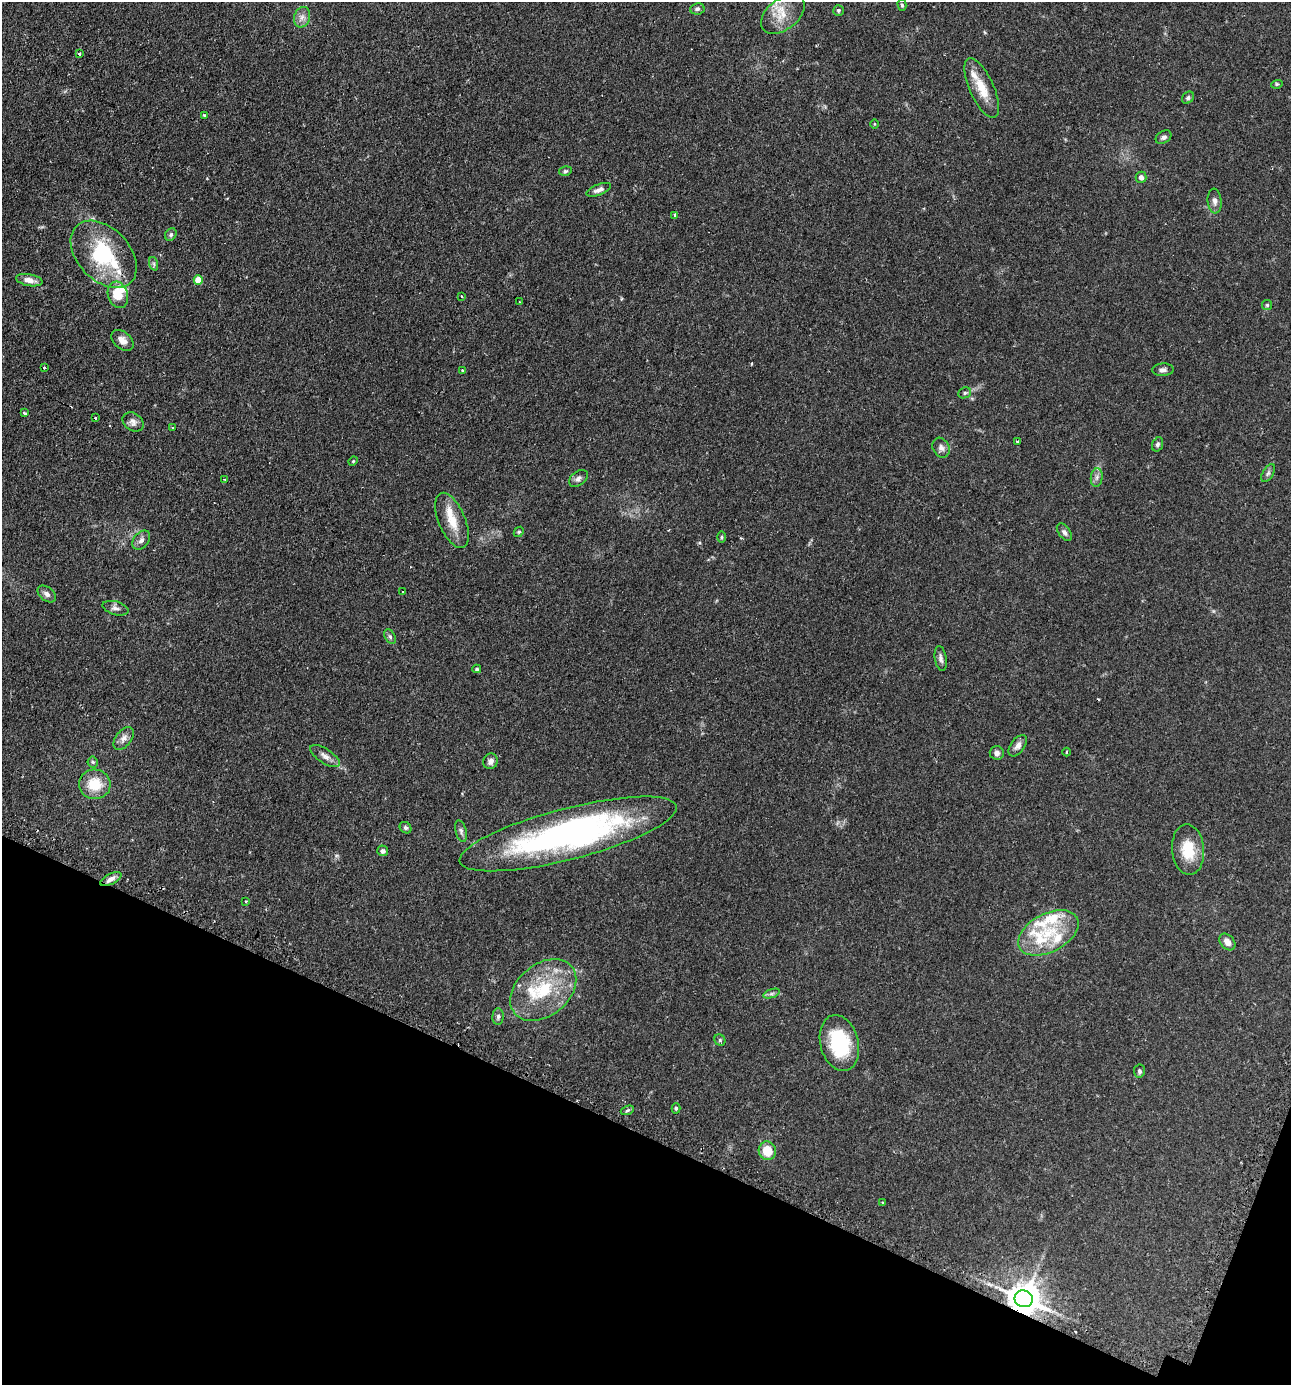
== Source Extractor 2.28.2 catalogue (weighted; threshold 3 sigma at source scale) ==
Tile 15 of 4 x 4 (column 3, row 4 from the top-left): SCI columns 2748-4036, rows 40-1422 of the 5630 x 5612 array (HDU 1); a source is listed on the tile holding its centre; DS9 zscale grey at full resolution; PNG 1293 x 1387 px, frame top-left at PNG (2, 2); each listed source drawn as its Kron ellipse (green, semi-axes under 4 px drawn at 4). Shown black and unused: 19% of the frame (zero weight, under 2 of 3 exposures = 4% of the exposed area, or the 3 px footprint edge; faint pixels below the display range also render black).
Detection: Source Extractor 2.28.2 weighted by HDU 2 'WHT'; one run over the whole footprint, this tile lists its part. Background 0.152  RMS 0.0074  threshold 0.0331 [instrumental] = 3 sigma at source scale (4.5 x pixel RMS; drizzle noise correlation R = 1.50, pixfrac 1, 0.05/0.05 arcsec/px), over >= 5 px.
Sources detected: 93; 3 cosmic-ray / hot-pixel residue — neither listed nor drawn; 8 inside a brighter listed object's ellipse — not listed separately; the other 82 listed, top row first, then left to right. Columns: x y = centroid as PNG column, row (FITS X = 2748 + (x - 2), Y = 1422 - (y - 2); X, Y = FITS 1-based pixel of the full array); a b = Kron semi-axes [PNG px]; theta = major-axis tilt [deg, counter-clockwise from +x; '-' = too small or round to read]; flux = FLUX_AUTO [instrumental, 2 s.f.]
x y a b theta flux
902 5 6 4 -74 1.1
697 9 7 5 7 1.7
838 10 5 5 - 1.1
783 14 25 15 39 15
302 17 10 8 72 3.9
79 54 3 3 - 0.89
1277 84 6 3 17 0.9
982 88 32 12 -66 15
1188 98 7 5 44 1.5
204 115 4 3 - 0.81
874 124 5 3 - 0.77
1163 137 8 6 32 2
565 171 6 5 - 1.2
1141 177 6 5 - 3
599 190 13 5 21 3.2
1215 201 12 7 -85 3.1
675 215 3 3 - 1
171 234 7 5 59 1.4
104 254 39 26 -46 59
154 264 7 4 -72 1.3
29 280 13 6 -11 5.2
198 280 5 4 - 12
118 295 13 10 -74 15
461 296 3 3 - 0.6
519 302 3 2 - 0.98
1267 305 5 5 - 0.99
122 340 13 8 -41 5.2
44 367 3 3 - 1.3
462 370 3 3 - 0.66
1163 370 11 6 1 2.5
965 393 6 5 - 1.4
25 413 4 3 - 3.1
95 418 3 2 - 0.84
133 422 11 8 -36 3.5
172 427 3 2 - 0.63
1017 442 4 3 - 0.78
1157 444 7 5 72 1.7
941 448 10 8 -61 3.5
353 461 5 4 - 0.75
1268 473 10 5 60 1.9
1097 477 9 6 83 2.4
578 478 10 7 38 2.5
224 479 2 2 - 0.79
452 520 29 13 -67 15
519 532 5 4 - 0.93
1064 532 10 6 -53 2.3
721 537 6 4 89 0.89
141 540 11 7 50 3
403 591 3 3 - 6.1
47 594 10 7 -39 2.8
115 608 13 6 -15 3
390 637 8 5 -63 1.4
941 659 13 6 -81 2.7
477 669 4 3 - 0.82
124 738 13 7 51 3.9
1018 746 12 7 54 3.4
1066 752 4 3 - 0.66
997 753 7 6 - 2.6
325 756 17 7 -33 4.4
491 761 8 7 - 3
93 762 5 5 - 1.1
95 784 16 15 - 18
406 828 6 5 - 1.4
461 831 11 5 -74 2.1
568 834 112 25 14 230
1188 850 25 16 -85 20
383 851 5 5 - 2.5
111 879 11 5 27 3.6
246 901 3 3 - 0.69
1048 933 32 19 28 33
1227 942 9 6 -49 4.9
543 990 37 26 39 43
771 994 9 4 19 1.6
498 1017 8 5 89 1.8
720 1040 6 5 - 1.1
839 1043 28 19 -76 42
1139 1071 6 5 - 1.4
676 1108 5 4 - 1
627 1110 7 4 20 1.2
767 1151 9 8 - 14
882 1203 3 3 - 1.3
1024 1299 9 8 - 1400
Overlapping masked pixels (flux is a lower limit): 2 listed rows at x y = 111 879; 1024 1299